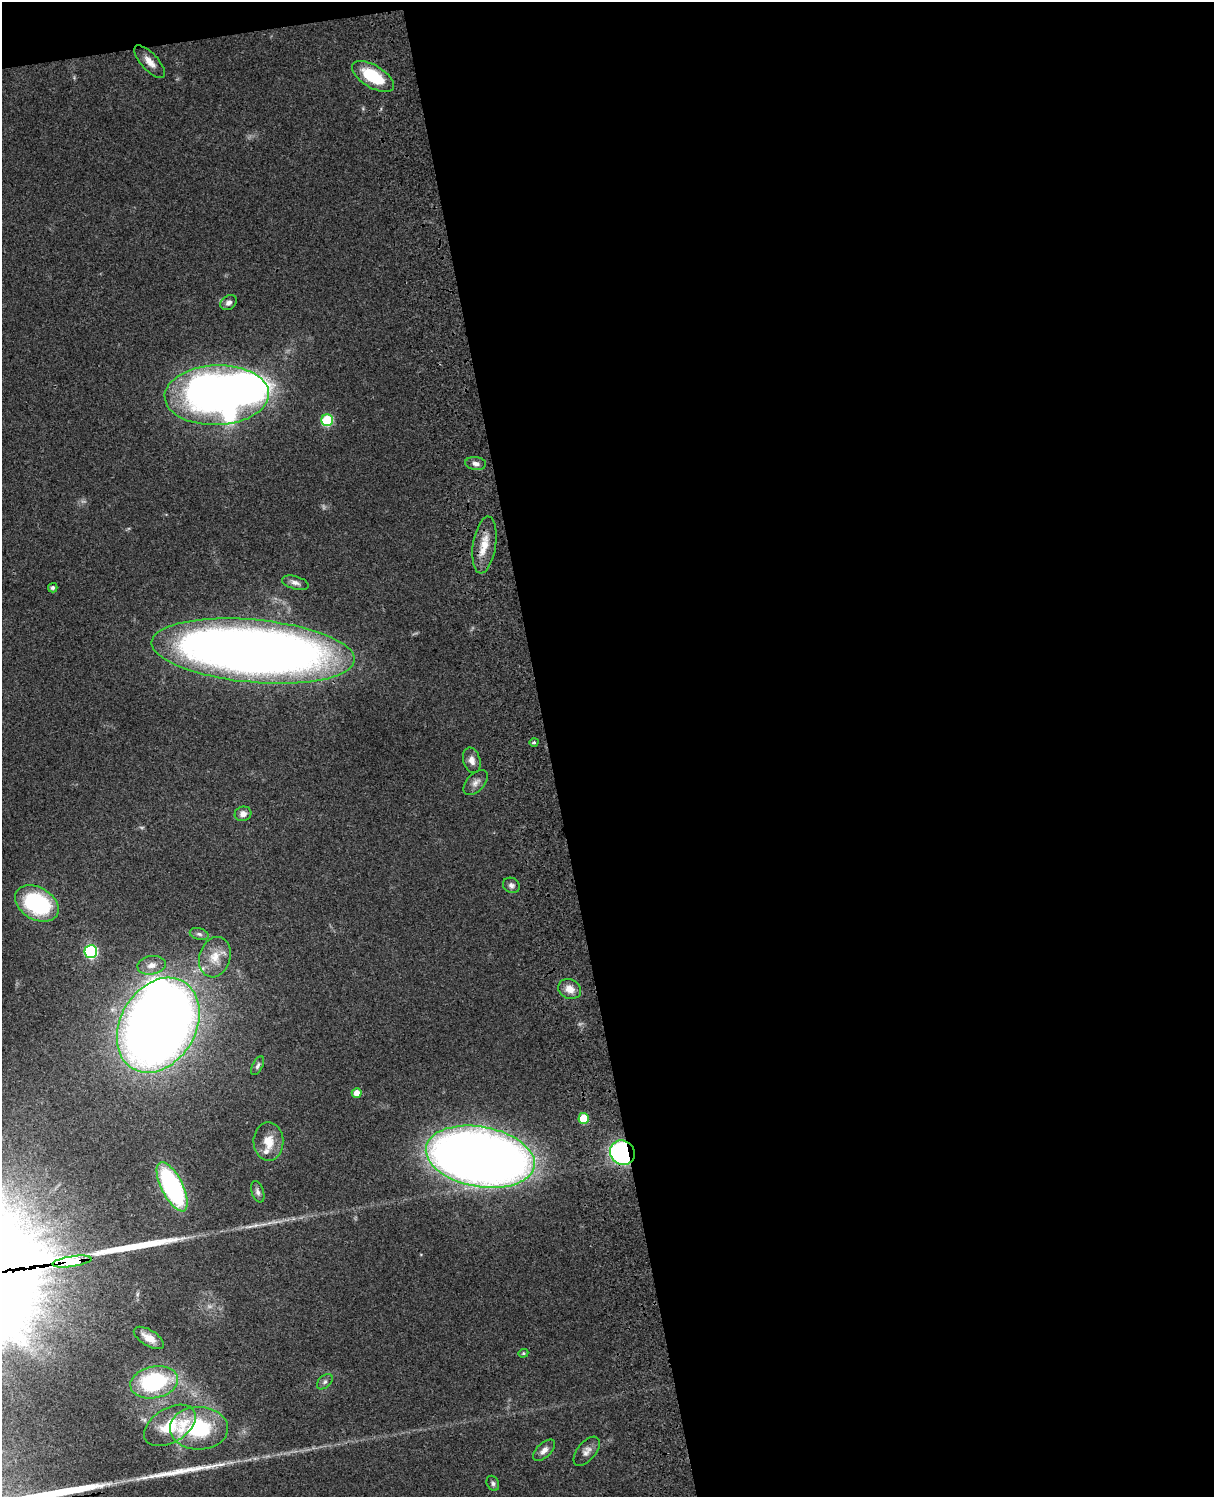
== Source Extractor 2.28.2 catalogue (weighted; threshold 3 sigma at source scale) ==
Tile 4 of 4 x 3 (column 4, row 1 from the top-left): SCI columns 3758-4969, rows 3269-4763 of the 5088 x 4927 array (HDU 1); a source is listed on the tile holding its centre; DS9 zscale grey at full resolution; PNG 1216 x 1499 px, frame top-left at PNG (2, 2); each listed source drawn as its Kron ellipse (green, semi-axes under 4 px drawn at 4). Shown black and unused: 56% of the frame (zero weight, under 3 of 4 exposures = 6% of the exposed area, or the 3 px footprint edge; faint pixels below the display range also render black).
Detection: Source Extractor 2.28.2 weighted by HDU 2 'WHT'; one run over the whole footprint, this tile lists its part. Background 0.0774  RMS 0.0058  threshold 0.0259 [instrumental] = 3 sigma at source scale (4.5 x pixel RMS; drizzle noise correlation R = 1.50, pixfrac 1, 0.05/0.05 arcsec/px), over >= 5 px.
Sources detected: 48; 3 inside a brighter object's white glare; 2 long thin detections or spike segments (spike, bleed or trail) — neither listed nor drawn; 3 inside a brighter listed object's ellipse — not listed separately; the other 40 listed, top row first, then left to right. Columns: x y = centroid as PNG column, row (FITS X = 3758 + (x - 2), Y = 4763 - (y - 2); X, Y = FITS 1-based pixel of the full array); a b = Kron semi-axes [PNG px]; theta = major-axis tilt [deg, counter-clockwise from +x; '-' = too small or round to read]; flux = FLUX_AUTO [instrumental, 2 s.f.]
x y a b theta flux
150 62 21 8 -48 5.6
373 77 24 11 -31 27
229 303 9 7 36 2.3
217 395 52 30 2 280
327 420 6 6 - 40
476 463 10 6 -8 2.8
484 545 29 11 81 11
295 583 14 6 -15 2.8
53 588 5 4 - 1.5
253 651 102 31 -5 730
534 742 4 3 - 0.89
472 760 13 8 -75 4
476 782 15 8 47 3.4
243 814 8 7 - 3.6
511 885 9 7 -35 2.1
37 903 23 16 -30 61
199 934 9 5 -15 1.7
91 951 6 6 - 78
215 957 20 15 72 11
152 965 14 9 10 4.6
570 989 12 9 -24 5.8
158 1025 50 37 59 830
258 1066 10 5 63 1.5
357 1093 5 5 - 4.2
584 1118 5 5 - 16
268 1142 19 15 -88 11
622 1153 13 11 -38 110
480 1157 55 30 -10 730
172 1187 27 10 -63 97
258 1192 11 6 -72 2.3
72 1261 20 5 8 850
149 1338 17 8 -31 6.4
523 1353 5 4 - 0.75
154 1382 24 16 11 61
325 1382 9 6 45 1.7
170 1425 28 17 31 22
199 1428 29 21 -1 49
544 1450 14 7 45 3.4
587 1451 17 9 51 3.9
493 1483 8 6 -64 1.4
Overlapping masked pixels (flux is a lower limit): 3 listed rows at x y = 253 651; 622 1153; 72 1261
Isophote crosses this tile's border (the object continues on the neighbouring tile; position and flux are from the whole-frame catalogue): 1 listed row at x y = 253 651